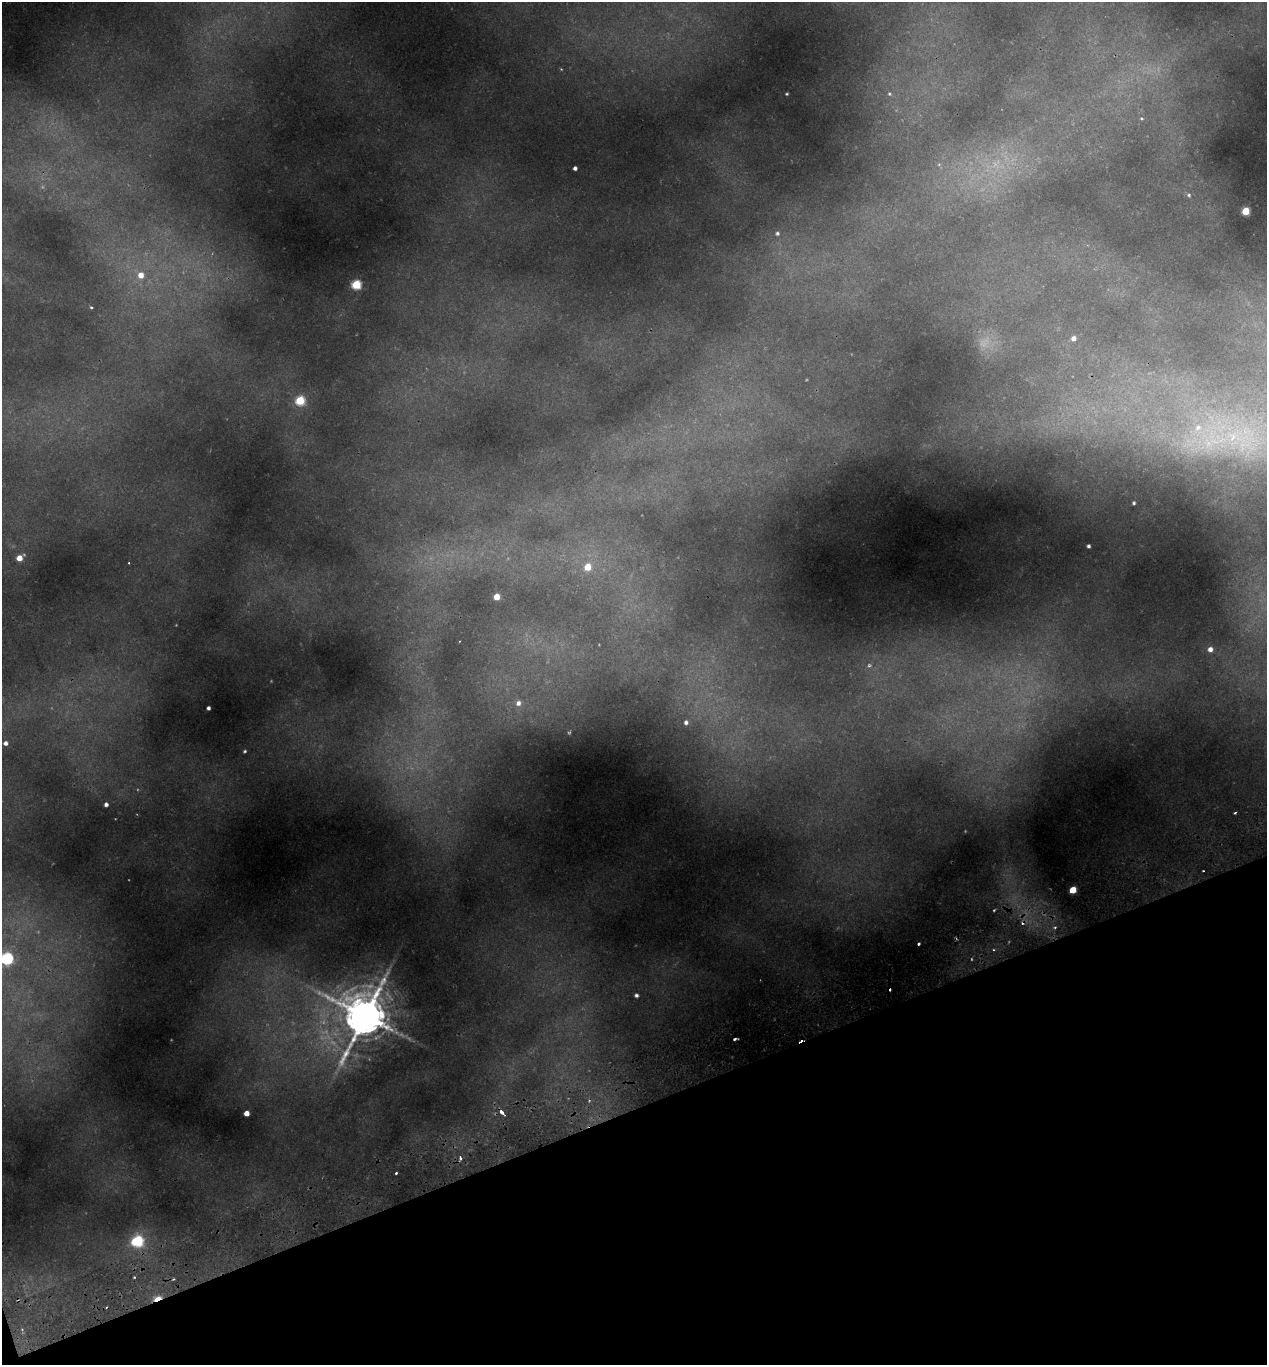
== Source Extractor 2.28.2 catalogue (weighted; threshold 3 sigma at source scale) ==
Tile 14 of 4 x 4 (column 2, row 4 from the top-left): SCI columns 1393-2657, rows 61-1423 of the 5366 x 5570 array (HDU 1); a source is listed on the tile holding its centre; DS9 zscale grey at full resolution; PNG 1269 x 1367 px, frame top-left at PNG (2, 2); no overlay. Shown black and unused: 19% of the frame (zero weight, under 2 of 3 exposures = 4% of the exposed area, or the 3 px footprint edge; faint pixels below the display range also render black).
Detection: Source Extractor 2.28.2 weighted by HDU 2 'WHT'; one run over the whole footprint, this tile lists its part. Background 0.146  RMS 0.007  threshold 0.0315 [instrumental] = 3 sigma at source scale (4.5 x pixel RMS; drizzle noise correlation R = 1.50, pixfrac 1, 0.0396/0.0396 arcsec/px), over >= 5 px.
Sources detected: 54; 3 too faint to see at this stretch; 5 cosmic-ray / hot-pixel residue — not listed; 2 inside a brighter listed object's ellipse — not listed separately; the other 44 listed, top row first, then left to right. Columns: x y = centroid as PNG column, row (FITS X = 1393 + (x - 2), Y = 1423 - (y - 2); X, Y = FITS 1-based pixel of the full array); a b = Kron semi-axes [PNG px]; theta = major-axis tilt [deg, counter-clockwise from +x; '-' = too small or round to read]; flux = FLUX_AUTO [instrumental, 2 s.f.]
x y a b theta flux
787 94 3 2 - 0.7
889 94 5 4 - 0.94
1141 118 5 3 - 0.91
575 168 4 4 - 2.2
1189 195 6 5 - 1.3
1246 211 5 5 - 27
777 233 5 5 - 1.5
141 275 6 6 - 7
356 285 5 5 - 44
91 307 3 3 - 1
1073 338 5 5 - 4.4
300 401 5 5 - 37
1236 437 74 19 -10 92
1134 503 3 3 - 1.2
1088 546 4 3 - 1.8
19 558 6 5 - 8.8
129 563 2 2 - 0.6
587 567 6 5 - 13
497 597 5 4 - 11
1210 649 6 5 - 4.7
869 665 7 7 - 2
518 703 6 6 - 3.5
208 708 4 3 - 2.1
686 722 6 5 - 2.7
5 743 4 4 - 2.5
245 751 4 3 - 0.95
106 804 5 4 - 2.4
1203 871 3 2 - 0.91
1073 890 5 4 - 19
994 910 5 3 - 0.83
1055 927 5 5 - 1.3
919 944 3 3 - 4
7 958 6 6 - 100
636 995 5 4 - 2
365 1016 16 13 -84 2800
735 1039 4 3 - 1.9
502 1112 5 3 - 5.6
246 1113 4 4 - 6.9
460 1158 6 4 -80 1.9
396 1173 3 3 - 1
137 1241 7 6 - 75
134 1277 3 2 - 0.55
173 1279 3 3 - 0.84
157 1299 8 4 24 17
Overlapping masked pixels (flux is a lower limit): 1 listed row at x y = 157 1299
Isophote crosses this tile's border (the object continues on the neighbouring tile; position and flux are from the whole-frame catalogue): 2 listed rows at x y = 1236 437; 7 958